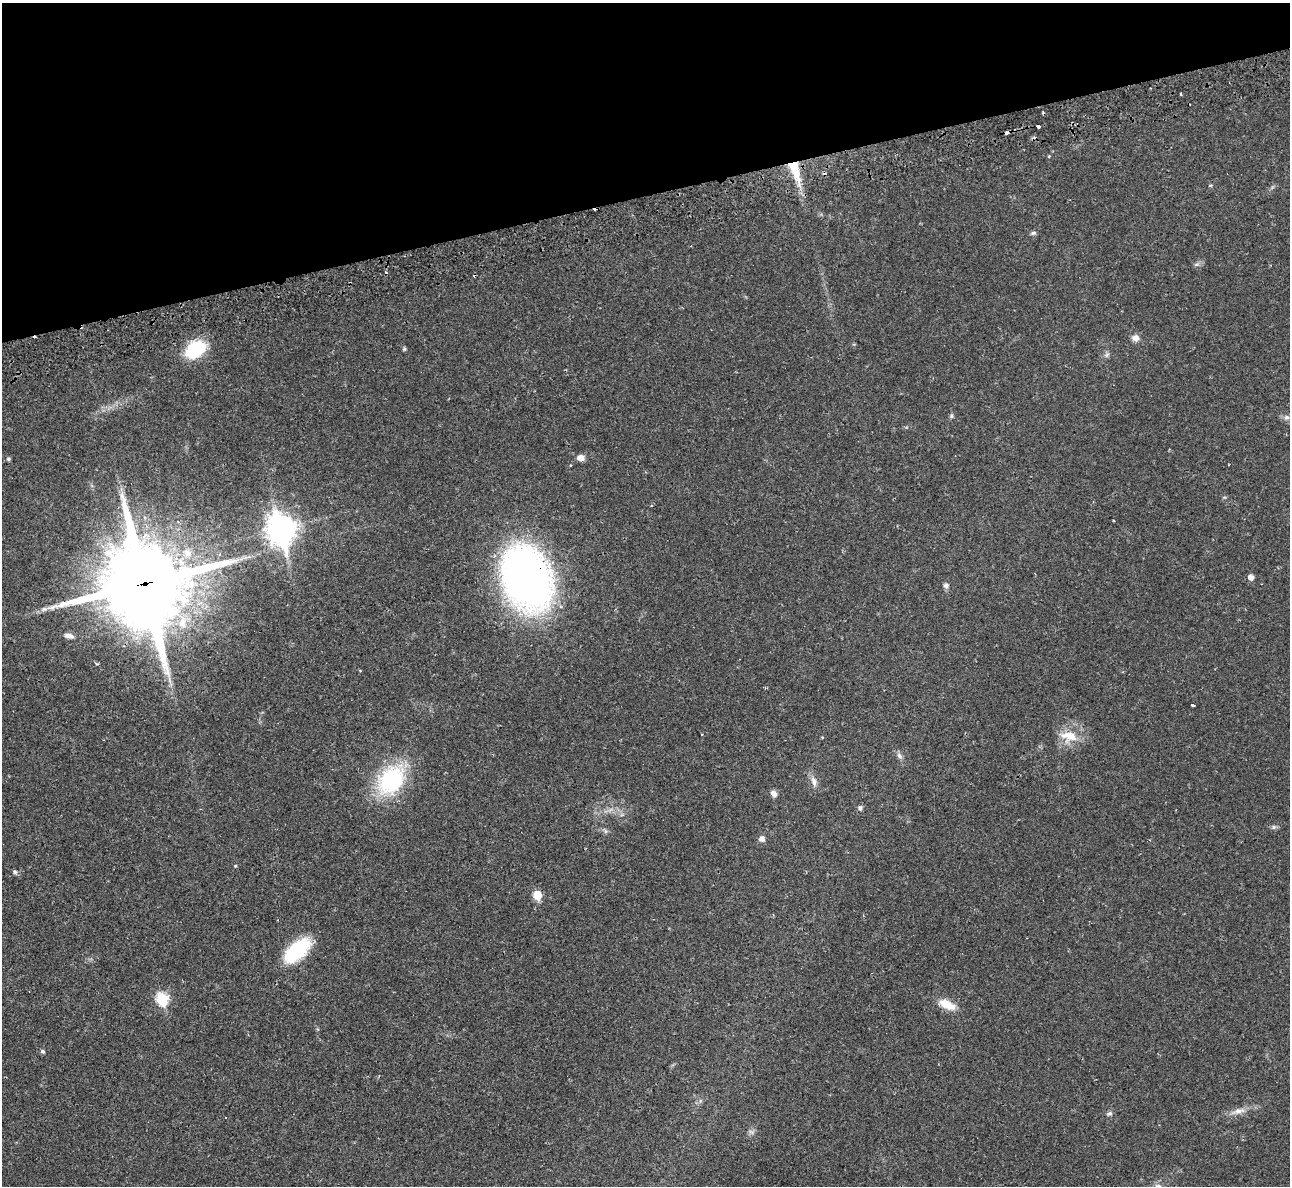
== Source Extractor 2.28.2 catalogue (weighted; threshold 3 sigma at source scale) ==
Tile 3 of 4 x 4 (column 3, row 1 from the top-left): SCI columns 2587-3874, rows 3859-5042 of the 5213 x 5195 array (HDU 1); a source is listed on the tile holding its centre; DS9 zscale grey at full resolution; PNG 1292 x 1188 px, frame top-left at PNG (2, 3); no overlay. Shown black and unused: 16% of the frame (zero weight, under 2 of 3 exposures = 3% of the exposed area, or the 3 px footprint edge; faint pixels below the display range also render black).
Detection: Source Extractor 2.28.2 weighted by HDU 2 'WHT'; one run over the whole footprint, this tile lists its part. Background 0.0288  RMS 0.0041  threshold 0.0184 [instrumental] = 3 sigma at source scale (4.5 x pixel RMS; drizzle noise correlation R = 1.50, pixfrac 1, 0.05/0.05 arcsec/px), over >= 5 px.
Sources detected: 46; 5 cosmic-ray / hot-pixel residue — not listed; the other 41 listed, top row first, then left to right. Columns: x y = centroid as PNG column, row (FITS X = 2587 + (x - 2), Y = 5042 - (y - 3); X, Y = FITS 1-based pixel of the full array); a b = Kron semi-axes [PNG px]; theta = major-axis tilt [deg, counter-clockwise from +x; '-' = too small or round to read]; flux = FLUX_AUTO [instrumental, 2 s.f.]
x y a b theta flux
1180 94 3 2 - 0.5
1038 126 4 3 - 1.9
1007 133 4 3 - 1.8
1049 156 4 3 - 0.46
795 170 33 11 -73 12
1033 233 7 5 15 0.8
1196 265 7 4 3 0.76
1135 338 9 8 - 2.1
195 349 21 14 36 23
404 349 6 4 46 0.5
1107 355 8 4 53 0.8
951 416 6 4 90 0.64
1286 417 8 6 2 1.3
581 458 9 7 -6 2.2
9 459 4 4 - 0.76
281 529 12 9 -76 480
1251 577 5 5 - 2.3
527 578 58 40 -69 210
145 584 31 28 -72 4100
946 585 7 7 - 1.1
44 609 8 5 10 1.3
69 636 12 6 -12 1.8
1193 705 3 2 - 0.68
1069 736 26 12 -11 7.7
899 756 10 6 -47 1.3
391 780 25 19 47 44
814 782 14 7 -74 2.3
774 793 8 6 -44 1.8
860 808 5 5 - 1.2
1274 827 6 5 - 0.78
605 831 7 4 -89 0.68
762 839 6 6 - 2
235 866 3 3 - 0.42
15 872 6 5 - 0.75
537 895 6 5 - 12
297 950 33 16 43 23
162 999 7 6 - 31
947 1004 22 10 -25 6.4
43 1051 5 5 - 0.83
1239 1111 19 7 11 3.3
1109 1114 7 5 23 1
Overlapping masked pixels (flux is a lower limit): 5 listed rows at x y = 1038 126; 1007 133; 795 170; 527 578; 145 584